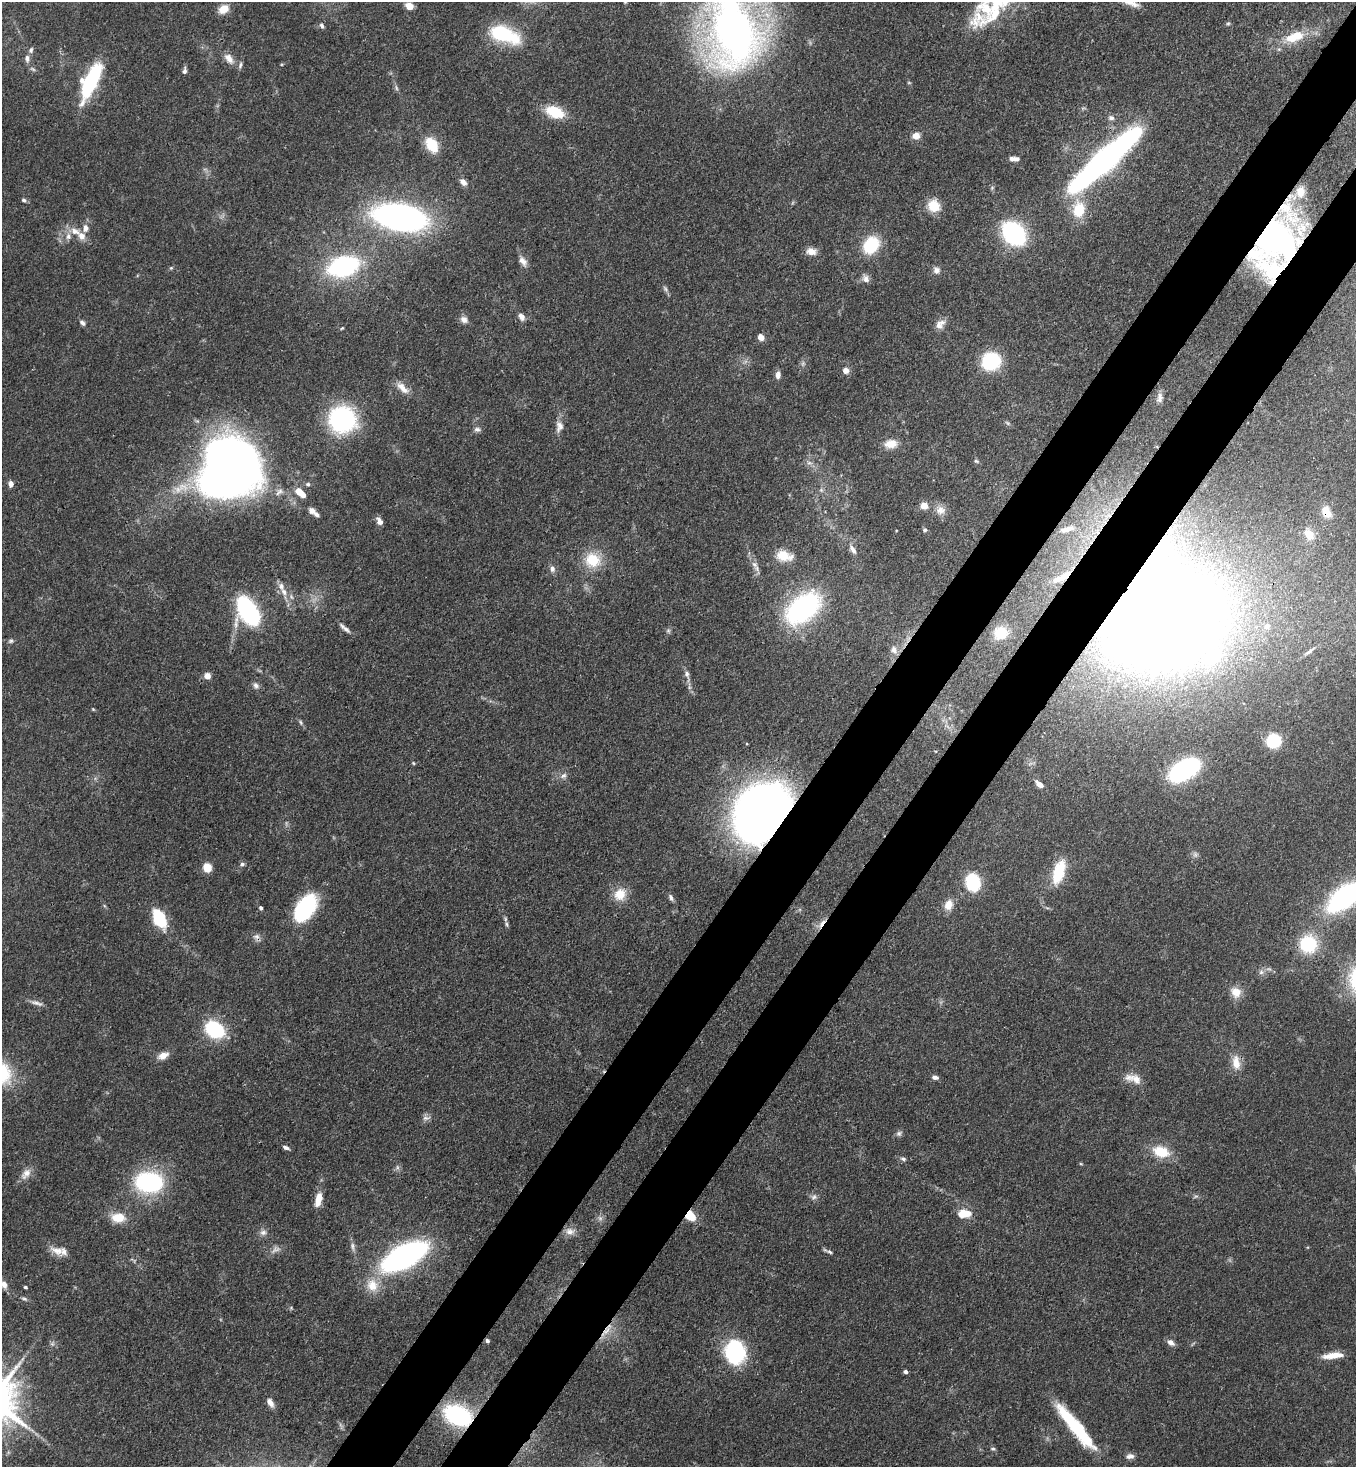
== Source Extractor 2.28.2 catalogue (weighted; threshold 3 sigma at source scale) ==
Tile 10 of 4 x 4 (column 2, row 3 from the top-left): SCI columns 1579-2932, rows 1525-2989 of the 6002 x 5980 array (HDU 1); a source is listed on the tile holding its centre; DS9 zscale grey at full resolution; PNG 1358 x 1469 px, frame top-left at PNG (2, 2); no overlay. Shown black and unused: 9% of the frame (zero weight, under 3 of 4 exposures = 7% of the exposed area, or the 3 px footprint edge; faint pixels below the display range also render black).
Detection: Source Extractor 2.28.2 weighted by HDU 2 'WHT'; one run over the whole footprint, this tile lists its part. Background 0.107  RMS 0.0041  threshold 0.0184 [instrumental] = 3 sigma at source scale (4.5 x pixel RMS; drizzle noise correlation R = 1.50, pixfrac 1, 0.05/0.05 arcsec/px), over >= 5 px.
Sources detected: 173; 4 too faint to see at this stretch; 1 inside a brighter object's white glare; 1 cosmic-ray / hot-pixel residue — not listed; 12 inside a brighter listed object's ellipse — not listed separately; the other 155 listed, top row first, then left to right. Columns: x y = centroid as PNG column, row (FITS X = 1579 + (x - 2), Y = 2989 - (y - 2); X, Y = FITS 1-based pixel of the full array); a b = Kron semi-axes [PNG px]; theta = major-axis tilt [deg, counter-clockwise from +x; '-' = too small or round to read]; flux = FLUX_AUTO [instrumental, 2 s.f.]
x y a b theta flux
409 6 10 8 -28 3.2
223 9 11 9 35 5.2
977 19 35 28 84 14
1228 23 6 4 1 0.6
322 26 7 5 -61 1
734 32 78 50 -84 230
503 34 31 14 -20 31
1294 37 27 12 21 9.9
31 50 8 5 64 1.1
27 58 10 6 -86 1.6
229 59 17 9 -50 3.7
184 71 8 5 82 1.3
91 81 35 12 65 45
396 88 9 3 -77 0.87
555 112 20 12 -21 13
1111 118 9 6 0 1.3
916 136 8 7 - 3.6
432 145 16 11 -58 12
1012 159 9 5 -13 1.8
1105 160 59 11 42 300
463 182 10 7 -45 2.3
1300 192 14 12 82 4.3
24 200 7 5 -5 0.87
934 206 13 12 - 8.4
1079 210 20 15 87 13
400 217 38 18 -11 170
75 231 16 9 -25 4.5
1014 233 16 11 -45 78
1274 237 37 32 -7 150
871 245 15 12 54 21
811 251 12 8 -12 3.3
523 261 15 8 -57 2.8
343 266 16 10 17 110
171 268 5 5 - 0.53
936 270 9 8 - 1.9
1273 270 40 29 -31 26
866 279 11 8 -55 2
665 289 7 5 -47 0.95
521 317 10 7 -60 2.1
464 319 10 8 -36 2.3
82 323 9 6 -35 1.2
940 324 15 10 43 3.2
342 328 5 3 - 0.42
761 337 6 5 - 3.1
991 361 18 17 - 26
803 363 6 5 - 0.88
846 370 8 7 - 2.1
778 375 9 6 85 1.8
402 388 20 8 -44 3.9
1160 398 13 6 79 1.8
342 419 25 24 - 58
1007 423 7 4 -52 0.73
559 426 15 10 86 3.1
477 429 8 6 -8 1.2
891 444 16 10 7 4.7
234 459 39 26 -19 320
976 461 7 5 -21 0.71
809 463 9 4 -8 1.2
11 484 7 5 -83 2.1
308 484 6 6 - 0.93
821 490 6 5 - 0.8
279 492 13 8 41 2.4
300 493 14 7 -42 5.6
924 505 5 4 - 10
940 510 13 12 - 3.7
312 511 9 7 -33 2.3
1326 512 16 11 -67 6.2
379 521 9 6 -61 2.3
1067 529 25 8 15 5.7
925 530 5 5 - 0.76
1309 534 17 12 -57 6
852 549 14 7 -57 2.4
784 556 20 12 -10 7.3
592 560 19 19 - 13
754 565 11 8 -55 2.2
552 569 8 6 -85 1.7
1062 577 26 8 35 5.9
284 592 11 7 -53 2.7
803 608 32 20 40 81
248 611 22 13 -60 74
1164 619 90 76 31 1100
345 628 17 4 -40 1.9
668 631 6 5 - 0.79
1000 633 14 13 - 11
11 641 7 6 - 0.89
894 650 12 8 -67 2.3
1309 651 17 4 38 1.8
687 674 11 6 -70 1.8
207 676 8 7 - 2.4
256 686 9 7 -44 1.4
93 709 5 4 - 0.43
301 722 7 4 -81 0.71
1274 741 9 8 - 29
413 763 5 4 - 0.44
1184 770 20 11 32 93
563 776 8 6 30 1.5
1039 784 8 5 -40 3.2
761 812 49 38 50 360
242 864 6 5 - 1
207 867 9 8 - 5.6
1059 872 28 12 73 14
973 882 11 8 -75 37
620 894 17 15 52 7.2
671 897 9 5 -73 1.1
1345 897 30 13 38 100
948 905 14 10 73 4.1
261 908 5 4 - 0.86
305 908 27 16 56 40
159 919 9 6 -64 53
507 924 8 4 -81 0.96
257 936 10 7 -16 1.8
1308 944 18 17 - 22
1261 972 7 7 - 1.3
1236 992 13 12 - 5
37 1003 18 5 -13 1.8
215 1029 14 10 -35 42
163 1056 14 8 24 3.6
1236 1063 20 10 -83 5.4
935 1077 8 5 -5 1.4
1133 1078 23 10 -16 4.9
426 1118 12 6 7 1.6
899 1133 8 7 - 1.2
286 1147 8 4 -20 1.3
1161 1152 21 14 -17 10
903 1159 8 4 -14 0.9
1081 1164 5 3 - 0.4
26 1174 16 9 51 3.4
149 1182 24 18 -4 53
814 1197 9 7 19 1.4
318 1199 16 7 75 5.5
964 1214 14 8 0 7.5
690 1216 10 8 -46 8.8
118 1218 16 11 -2 7.8
570 1231 14 10 3 2.8
263 1232 9 7 15 1.8
352 1246 12 5 -82 1.6
57 1251 21 10 -23 4.7
830 1252 8 5 -29 1
404 1256 32 15 29 150
4 1285 10 7 -69 2.2
372 1285 18 16 -74 8
25 1287 3 3 - 0.71
24 1299 9 4 -23 0.91
291 1308 4 4 - 0.48
606 1330 25 6 53 4.5
487 1340 5 4 - 0.9
1171 1343 9 6 -34 2.4
735 1352 26 22 -82 33
1333 1355 21 6 7 6.7
905 1372 4 4 - 1.4
270 1403 12 6 -58 2.4
457 1415 28 18 -22 40
1076 1427 56 11 -51 32
993 1449 7 5 -13 0.75
1130 1456 11 6 5 1.8
Overlapping masked pixels (flux is a lower limit): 12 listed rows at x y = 1105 160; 1274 237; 1273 270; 1326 512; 1062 577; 1164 619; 761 812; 690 1216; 404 1256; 606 1330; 487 1340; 457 1415
Isophote crosses this tile's border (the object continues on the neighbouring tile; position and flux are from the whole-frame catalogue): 2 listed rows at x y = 734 32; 1345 897